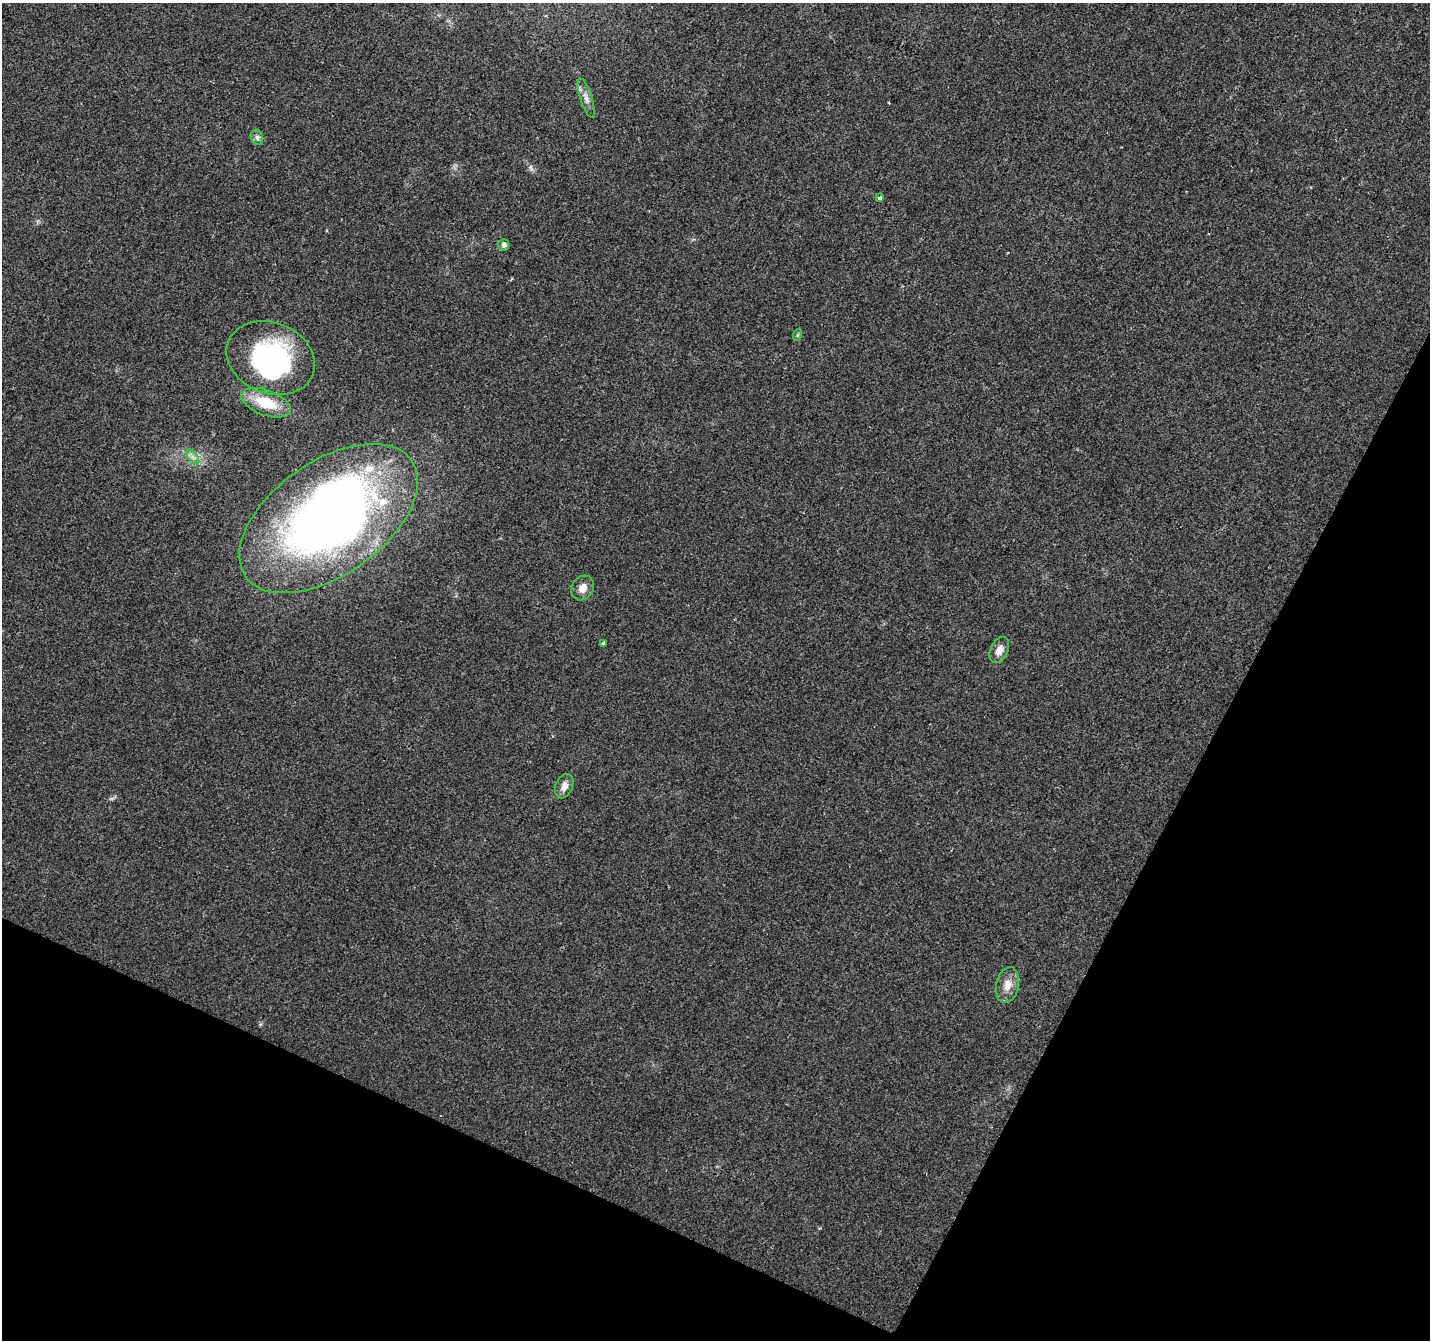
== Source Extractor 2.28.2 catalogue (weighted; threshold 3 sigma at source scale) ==
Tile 15 of 4 x 4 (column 3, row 4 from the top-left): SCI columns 2855-4282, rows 203-1540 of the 5715 x 5822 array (HDU 1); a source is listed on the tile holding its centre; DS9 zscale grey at full resolution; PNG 1432 x 1342 px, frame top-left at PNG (2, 3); each listed source drawn as its Kron ellipse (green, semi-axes under 4 px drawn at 4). Shown black and unused: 24% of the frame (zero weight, under 2 of 3 exposures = <1% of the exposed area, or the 3 px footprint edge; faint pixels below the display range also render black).
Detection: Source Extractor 2.28.2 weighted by HDU 2 'WHT'; one run over the whole footprint, this tile lists its part. Background 0.0438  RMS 0.0065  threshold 0.0293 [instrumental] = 3 sigma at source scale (4.5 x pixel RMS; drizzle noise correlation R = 1.50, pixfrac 1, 0.0396/0.0396 arcsec/px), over >= 5 px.
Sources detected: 16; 2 inside a brighter object's white glare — neither listed nor drawn; the other 14 listed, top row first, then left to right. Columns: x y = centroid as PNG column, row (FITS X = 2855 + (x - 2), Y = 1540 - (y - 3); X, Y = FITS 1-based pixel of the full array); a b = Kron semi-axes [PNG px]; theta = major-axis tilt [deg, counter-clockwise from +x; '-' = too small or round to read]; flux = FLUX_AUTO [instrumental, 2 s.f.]
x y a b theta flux
586 98 20 6 -72 4.3
257 137 8 6 -70 2
879 198 4 3 - 2.1
504 245 5 5 - 2.4
797 335 6 4 71 0.87
271 358 45 35 -22 100
266 403 26 12 -20 21
193 457 9 4 -53 2.4
328 518 101 57 35 490
583 588 13 10 60 5.6
604 643 3 3 - 5.4
999 650 14 8 64 5
564 786 13 8 66 4.6
1007 985 18 11 77 7.4